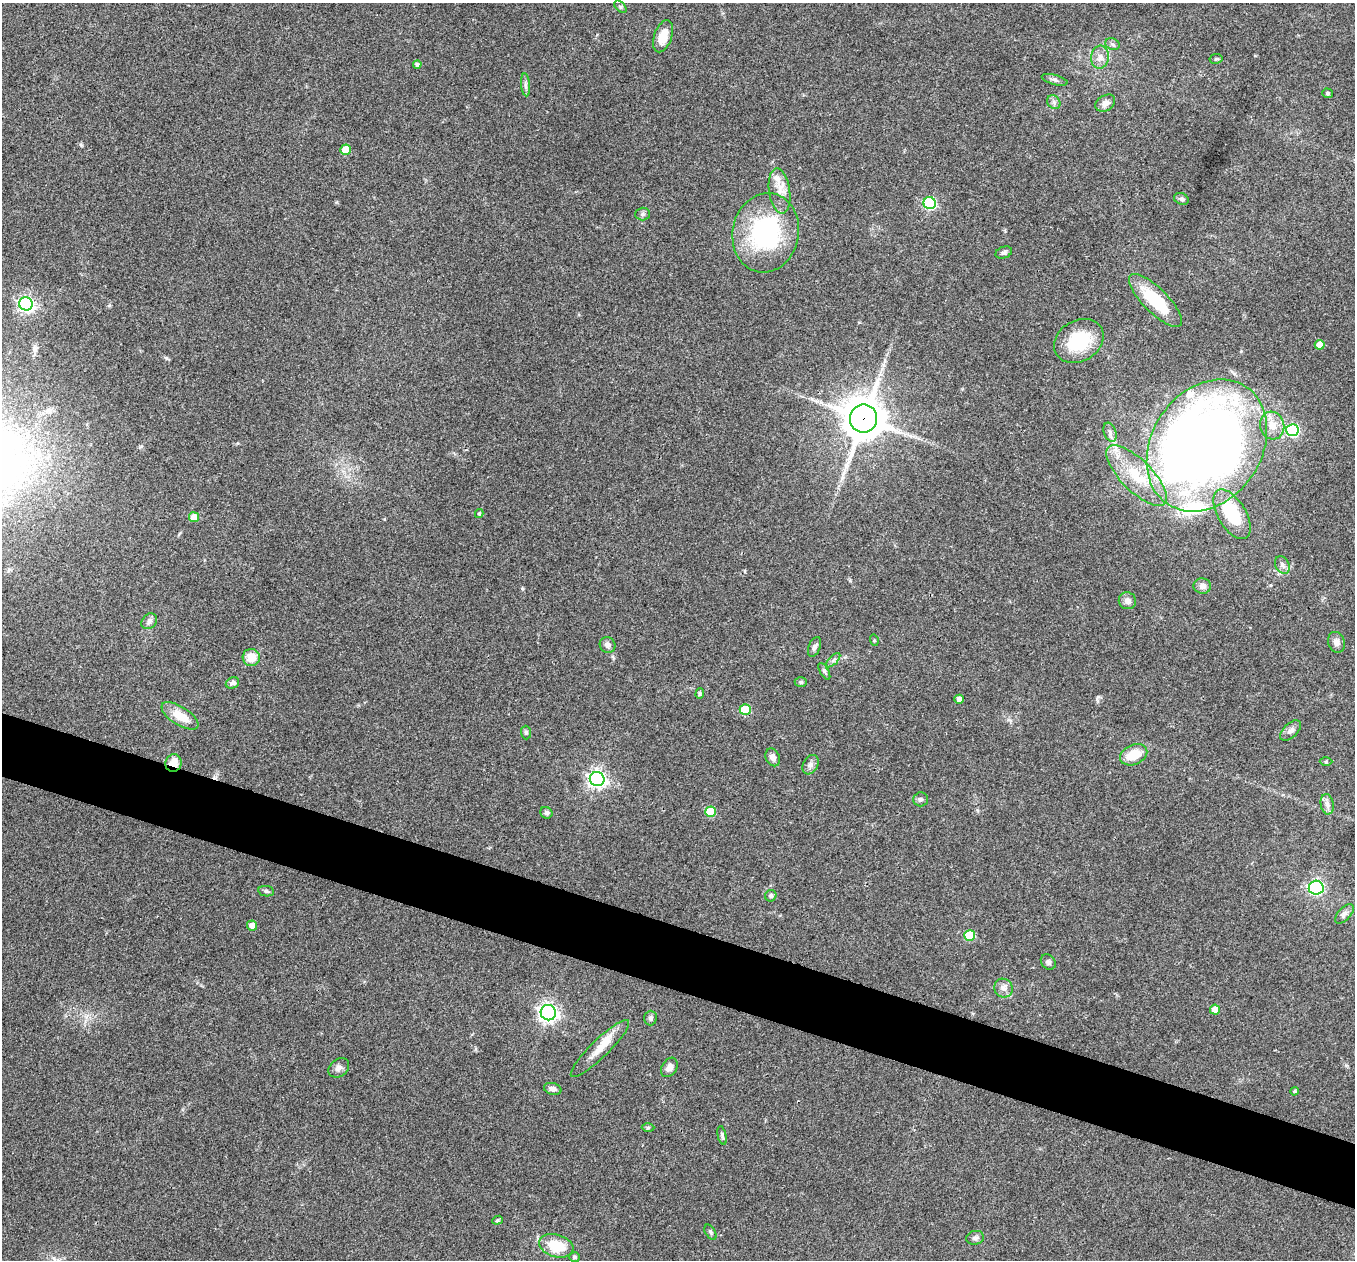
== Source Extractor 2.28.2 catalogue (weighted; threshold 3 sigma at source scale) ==
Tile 6 of 4 x 4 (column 2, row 2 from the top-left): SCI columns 1355-2707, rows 2651-3908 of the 5418 x 5431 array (HDU 1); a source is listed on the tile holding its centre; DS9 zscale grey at full resolution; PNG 1357 x 1262 px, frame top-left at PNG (2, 3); each listed source drawn as its Kron ellipse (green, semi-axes under 4 px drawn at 4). Shown black and unused: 5% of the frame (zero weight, under 3 of 4 exposures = <1% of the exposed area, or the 3 px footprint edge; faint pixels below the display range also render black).
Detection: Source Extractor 2.28.2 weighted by HDU 2 'WHT'; one run over the whole footprint, this tile lists its part. Background 0.079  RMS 0.0058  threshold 0.0261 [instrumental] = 3 sigma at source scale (4.5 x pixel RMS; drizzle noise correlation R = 1.50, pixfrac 1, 0.05/0.05 arcsec/px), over >= 5 px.
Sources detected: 90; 1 inside a brighter object's white glare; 1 long thin detection or spike segment (spike, bleed or trail) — neither listed nor drawn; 5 inside a brighter listed object's ellipse — not listed separately; the other 83 listed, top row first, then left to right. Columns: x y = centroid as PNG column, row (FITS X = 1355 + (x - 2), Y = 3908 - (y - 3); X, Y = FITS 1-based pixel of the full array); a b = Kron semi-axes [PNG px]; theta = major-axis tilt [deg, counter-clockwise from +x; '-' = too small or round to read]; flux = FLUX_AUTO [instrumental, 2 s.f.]
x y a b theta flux
620 7 7 4 -45 0.94
663 36 17 9 71 8.8
1113 44 7 5 -23 1.2
1100 57 12 9 84 4
1216 59 6 5 - 0.88
417 64 4 4 - 1.6
1055 80 13 5 -16 1.7
526 85 11 4 -85 1.8
1328 93 5 5 - 0.79
1054 102 7 6 - 1.7
1105 103 10 7 31 3.5
346 150 5 5 - 9.5
780 191 23 10 -82 7.4
1181 199 8 5 -22 1.2
930 203 6 6 - 60
643 214 7 6 - 1.3
766 233 40 33 78 72
1004 253 8 5 20 1.5
1155 300 35 12 -45 28
26 304 7 6 - 170
1079 341 26 20 31 29
1320 345 5 5 - 7.5
864 419 14 13 - 1700
1272 425 14 12 -74 7.6
1292 430 6 6 - 62
1110 432 10 6 -70 1.9
1207 445 70 55 56 640
1137 476 40 15 -45 23
479 514 4 3 - 0.84
1232 514 27 14 -59 30
194 517 5 5 - 7.5
1282 565 9 6 -61 2.2
1202 586 9 7 -1 3.2
1127 601 9 8 - 2.9
149 621 9 7 49 2.1
874 640 6 3 -73 0.58
1336 642 11 8 -71 2.8
608 645 8 7 - 2.5
814 647 10 5 68 2.1
251 657 8 8 - 8.5
833 660 9 3 45 1.2
824 671 9 4 -60 1.2
801 682 6 5 - 0.91
232 683 7 5 24 2.2
700 694 5 4 - 0.87
959 699 5 4 - 2.8
745 710 5 5 - 24
180 716 21 9 -32 10
1291 730 12 7 44 2.7
526 733 7 5 -88 1
1134 755 14 9 25 12
773 757 9 7 -65 3
1326 762 6 4 1 0.77
174 763 9 8 - 8.9
810 765 10 7 60 2.4
597 779 7 7 - 230
920 799 7 7 - 1.4
1327 804 10 6 -80 2.5
710 812 5 5 - 22
546 813 6 5 - 1.5
1316 888 7 7 - 73
266 891 8 5 -10 1.2
771 896 6 5 - 1.4
1344 914 12 6 47 2.2
252 925 5 5 - 5.1
970 936 5 5 - 26
1048 962 8 6 -47 1.5
1003 988 10 9 - 3.2
1215 1010 5 5 - 8.2
548 1013 8 7 - 270
650 1018 7 6 - 1.6
600 1048 40 9 44 9
669 1067 10 7 58 3.4
339 1068 11 8 38 2.5
553 1089 9 5 -15 2.5
1294 1091 4 3 - 0.66
648 1128 6 4 1 0.71
722 1135 9 4 -77 1.2
497 1220 5 4 - 0.76
710 1232 8 5 -58 1.2
975 1238 9 7 10 1.7
556 1246 18 11 -17 18
574 1257 5 5 - 1
Overlapping masked pixels (flux is a lower limit): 2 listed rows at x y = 864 419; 174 763
Unlisted compact peaks at least as high as the median listed source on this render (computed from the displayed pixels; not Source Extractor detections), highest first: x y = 166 358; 81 145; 522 588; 1098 697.